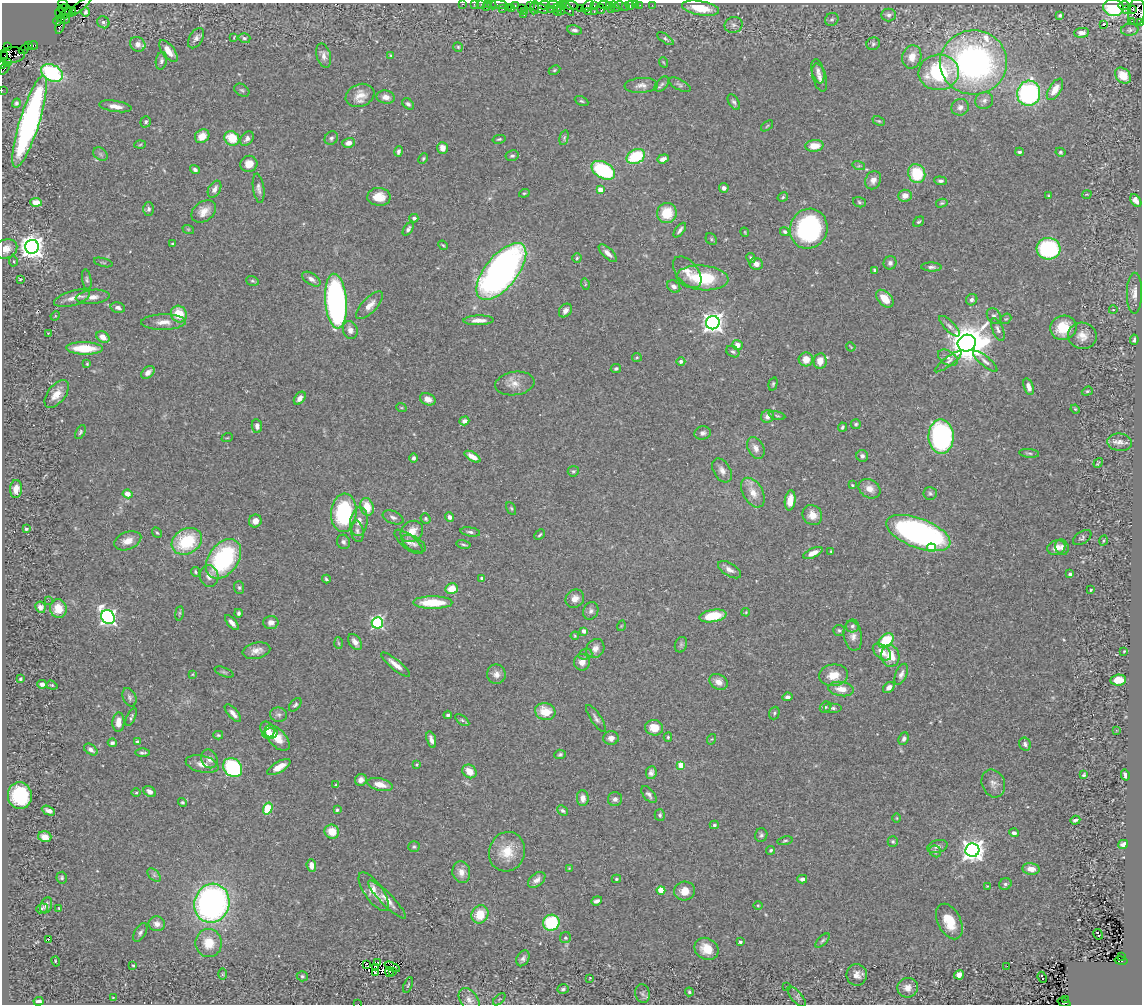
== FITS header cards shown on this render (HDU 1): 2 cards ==
NAXIS1  =                 1140
NAXIS2  =                 1002

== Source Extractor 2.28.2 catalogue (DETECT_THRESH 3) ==
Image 1140 x 1002 px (HDU 1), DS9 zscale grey, 1 PNG px = 1 image px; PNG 1144 x 1006 px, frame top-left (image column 1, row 1002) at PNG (2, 3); each listed source drawn as its Kron ellipse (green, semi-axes under 4 px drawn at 4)
Background 0.596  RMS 0.033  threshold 0.0994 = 3 sigma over >= 5 px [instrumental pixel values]
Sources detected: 490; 2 with non-positive FLUX_AUTO (blend fragments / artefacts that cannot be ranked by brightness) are neither listed nor drawn; the other 488 listed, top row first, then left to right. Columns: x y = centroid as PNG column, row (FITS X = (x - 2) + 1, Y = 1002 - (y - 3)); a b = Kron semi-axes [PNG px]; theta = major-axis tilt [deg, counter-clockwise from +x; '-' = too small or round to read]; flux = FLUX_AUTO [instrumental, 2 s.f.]
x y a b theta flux
63 4 5 3 - 41
463 4 3 2 - 24
474 4 2 2 - 22
481 4 2 2 - 12
487 4 3 2 - 21
492 5 5 2 - 25
499 5 8 3 -5 52
515 5 3 2 - 32
544 5 6 2 6 66
553 5 5 2 - 120
563 5 3 2 - 33
571 5 8 3 -9 86
594 5 3 2 - 24
605 5 6 4 -15 61
610 5 2 2 - 28
630 5 4 3 - 59
635 5 2 2 - 7.9
640 5 2 2 - 17
652 5 3 2 - 6
80 6 15 4 40 49
530 6 4 2 - 36
587 6 7 4 45 130
615 6 6 3 -47 81
621 6 7 4 -21 42
1124 6 6 3 0 190
486 7 2 2 - 31
508 7 2 2 - 40
625 7 2 2 - 7.1
511 8 3 3 - 42
534 8 6 3 84 120
539 8 10 4 -16 210
557 8 4 3 - 120
580 8 2 2 - 24
700 8 18 7 -10 48
1113 8 10 8 -11 160
503 9 3 2 - 29
521 9 2 2 - 48
551 9 2 2 - 17
561 9 6 2 -86 57
568 9 8 3 -48 92
601 9 5 4 - 120
611 9 2 2 - 200
1133 9 3 3 - 140
65 10 8 5 -15 470
1127 10 3 2 - 18
524 11 3 2 - 30
557 11 5 3 - 130
86 12 4 3 - 4.9
588 12 4 3 - 56
594 12 3 2 - 96
1137 12 13 8 85 730
60 13 5 3 - 44
68 13 8 3 27 450
524 15 2 2 - 7.6
888 15 7 6 - 6.4
1060 15 4 4 - 4
63 19 6 4 -19 440
832 19 7 6 - 4.1
58 21 4 3 - 35
1132 21 2 2 - 14
103 22 6 5 - 5.3
1141 23 3 2 - 26
1104 24 3 3 - 63
60 25 9 3 75 89
734 25 9 8 - 8.6
574 30 7 4 -8 6.2
1130 30 8 6 6 5.3
1082 33 7 5 6 11
234 37 4 2 - 1.8
196 38 11 6 59 8.4
244 38 6 5 - 4.5
665 39 9 4 -35 4.9
138 44 8 7 - 11
873 44 7 6 - 5
28 45 3 3 - 22
33 45 4 3 - 27
7 47 3 3 - 73
458 47 5 4 - 2.9
24 49 6 3 41 29
168 51 13 6 -53 23
12 55 13 8 4 930
391 55 4 3 - 1.8
5 56 3 2 - 33
324 56 12 7 -76 12
912 57 12 9 76 26
161 61 9 5 80 6.2
8 62 3 3 - 270
663 62 5 3 - 1.9
973 62 34 32 -2 790
3 64 4 3 - 40
4 69 7 2 55 28
554 70 6 4 28 3.1
818 71 12 6 -76 8.9
939 72 20 18 5 200
52 73 11 8 -27 250
1123 76 9 7 -43 34
820 78 14 6 -74 11
662 84 9 5 48 5.2
641 85 17 7 3 13
680 85 12 5 -27 5.5
1055 89 12 6 58 28
2 90 2 2 - 12
242 90 8 5 -33 4.7
1029 93 12 11 - 390
360 95 15 11 22 26
386 97 9 6 -10 15
581 101 7 4 -26 3.6
984 101 9 8 - 10
734 102 8 5 -59 5.6
16 103 5 4 - 4.8
408 104 7 4 -40 5.4
115 106 16 5 -9 17
960 107 9 8 - 11
879 121 6 4 -23 3.2
30 122 48 10 73 700
146 122 6 5 - 4.3
767 126 7 3 38 2.7
202 136 8 6 38 26
232 138 8 6 -38 52
331 138 7 6 - 6
564 138 7 4 75 3.7
247 139 8 6 54 8
499 139 6 3 13 3
348 143 6 5 - 11
140 145 6 3 4 2.5
814 146 9 6 5 34
443 148 6 5 - 17
398 151 5 3 - 5.6
1019 152 4 3 - 4.5
1060 152 5 4 - 3.7
101 154 8 6 -37 6
512 156 7 5 10 5
636 157 10 7 25 110
423 158 6 4 63 3.1
663 159 6 4 20 9.4
249 164 8 8 - 22
859 166 6 4 -17 3.6
195 169 5 4 - 6
603 170 13 8 -28 170
917 174 10 8 -66 93
873 180 9 7 67 14
940 181 6 4 -5 6
259 188 14 5 -82 9
724 188 5 4 - 7.7
214 189 9 6 62 12
601 190 4 4 - 29
524 193 5 4 - 2.7
1087 194 5 3 - 1.8
905 196 6 6 - 16
1048 196 4 4 - 2.5
379 197 11 9 -2 33
783 197 5 4 - 3.3
1136 201 7 4 -55 16
36 202 6 4 -6 26
859 202 6 5 - 3.8
942 203 6 4 14 3.4
149 209 7 5 90 5.9
204 211 13 9 36 22
667 213 10 10 - 59
414 218 4 4 - 5.2
919 222 6 4 37 3.7
188 229 6 3 -18 2.5
408 229 7 4 55 5.6
809 229 20 18 66 320
680 230 8 3 52 6.4
745 232 5 3 - 2.1
785 232 5 4 - 4.3
711 239 6 5 - 3.7
172 244 3 3 - 2.8
443 245 5 4 - 2.8
32 247 7 7 - 2100
6 249 12 9 26 22
1049 249 12 11 - 250
608 253 11 5 -44 11
577 258 4 4 - 3.2
751 258 5 4 - 4.6
13 261 5 4 - 2.8
103 262 9 3 -15 2.8
890 263 7 6 - 6.9
756 264 7 6 - 13
931 267 10 4 -2 6.5
875 270 4 3 - 4.8
501 271 34 16 51 1100
687 272 18 10 -51 24
703 278 26 12 -5 110
20 279 3 2 - 2
311 279 10 5 -34 11
87 280 10 4 -81 5.2
252 281 6 5 - 3.7
585 284 6 3 -74 2.2
674 286 7 5 -39 8.8
1134 293 20 7 89 17
93 297 17 7 5 18
72 298 18 7 16 17
885 299 10 6 -48 32
972 300 6 5 - 7.3
336 301 27 11 -86 890
370 305 18 7 47 20
118 308 7 5 -13 6.9
1113 310 4 3 - 1.4
565 311 7 5 49 9.6
179 314 8 7 - 53
55 316 5 4 - 2.1
994 316 8 6 -56 7.9
1006 319 6 4 40 2.8
479 320 15 5 1 18
163 322 22 8 1 23
713 323 7 6 - 1400
949 326 13 5 -45 9.3
1063 328 13 12 - 63
998 329 12 5 -68 7.6
350 330 9 7 -72 12
48 333 2 2 - 1.2
1082 336 14 13 - 24
103 337 7 5 -34 20
1134 340 5 3 - 5.1
967 343 9 8 - 6000
737 345 5 5 - 18
851 347 5 3 - 1.9
84 348 18 6 -1 68
733 352 7 5 -31 5
637 357 5 4 - 2.6
948 358 11 7 -32 9.6
806 359 7 7 - 26
681 361 4 4 - 7.8
820 361 8 6 82 23
985 361 15 5 -40 9.3
948 362 16 4 37 9.5
87 364 4 4 - 2.4
616 368 5 4 - 4.2
148 372 8 5 41 10
515 383 20 11 8 23
773 384 7 4 75 3.5
1029 387 9 4 -72 15
1087 391 6 4 20 3
57 394 16 9 52 27
300 398 7 5 52 12
428 399 8 6 -21 18
401 407 5 3 - 2.1
1075 409 4 4 - 2.6
768 416 7 6 - 13
777 416 8 3 -11 3.2
464 421 5 4 - 7.3
856 424 5 5 - 3.6
257 426 7 5 -82 9.1
842 427 4 3 - 3.6
80 432 7 4 62 4
703 433 8 6 8 8.5
941 437 17 12 -89 390
227 438 6 3 18 2.6
1120 442 12 8 -6 13
756 448 11 7 -63 16
1029 453 10 3 -6 3.9
862 456 6 5 - 7.6
472 457 9 4 -31 18
414 458 5 4 - 5.6
1098 463 5 2 - 2.8
722 470 13 8 -59 14
573 471 5 5 - 3.5
852 485 4 3 - 2.1
16 489 9 6 87 22
869 489 11 9 -32 20
753 493 16 9 -60 29
930 493 7 6 - 4.9
128 494 5 4 - 21
790 500 10 5 83 23
367 507 9 6 -71 42
511 508 7 4 -62 3.1
344 513 19 12 85 210
812 515 10 9 - 24
393 517 11 6 -22 7.9
450 517 5 4 - 8.3
426 519 5 4 - 3.9
255 521 6 6 - 16
359 522 14 8 83 20
26 529 3 3 - 3.6
357 531 11 6 -78 9.4
412 531 12 10 38 30
470 532 10 4 -9 6.2
157 533 5 3 - 2.7
918 533 34 14 -21 720
540 535 6 3 45 2.9
1082 538 10 6 33 5.2
128 541 14 8 21 21
187 541 16 12 30 120
1103 541 5 2 - 1.7
343 542 7 6 - 6.3
409 542 17 7 -39 13
414 544 13 7 -29 10
463 544 7 3 -12 3.4
1056 547 9 7 21 16
1062 547 8 6 -64 8.4
931 548 4 4 - 51
831 551 3 3 - 2
813 553 10 4 25 19
223 559 22 15 54 260
729 570 13 6 -32 11
195 572 5 3 - 3.6
1070 574 4 3 - 4.1
209 576 11 9 -79 15
482 578 4 3 - 4.4
326 579 4 3 - 3.4
239 588 6 5 - 4.2
452 589 6 5 - 37
1091 590 3 2 - 2.2
575 599 10 8 41 16
48 600 4 4 - 3
433 602 20 6 0 69
40 607 6 5 - 10
58 609 9 8 - 37
591 611 9 7 64 7.6
746 612 4 3 - 2
179 613 7 3 82 3.5
238 613 4 3 - 5.7
713 616 14 6 9 73
108 617 7 6 - 770
271 622 7 6 - 11
232 623 9 4 -48 11
377 623 6 5 - 340
621 626 5 3 - 1.9
852 626 6 6 - 6.2
839 630 6 5 - 4.1
584 631 4 3 - 22
575 636 4 3 - 2.4
853 636 15 9 -80 16
886 641 8 6 44 110
355 642 9 6 -54 14
338 643 6 4 -87 2.8
681 645 8 6 70 5.1
595 648 10 8 52 16
256 651 14 8 13 17
1124 651 3 2 - 1.5
882 652 10 6 -39 24
585 654 7 5 18 4.6
890 656 11 9 -79 40
582 662 8 8 - 16
395 665 18 5 -39 20
224 672 10 4 -20 3.7
193 674 4 2 - 1.7
496 674 10 9 - 13
901 674 11 5 68 9.3
834 675 14 11 6 37
20 679 3 3 - 4.4
1118 680 8 5 8 40
718 682 9 7 -30 19
42 684 5 4 - 6.7
52 685 6 4 -20 3
889 687 6 5 - 13
841 689 13 7 -8 26
129 697 10 6 -66 6.9
787 697 5 4 - 7.8
295 705 8 5 50 5.1
826 707 6 5 - 3.9
833 708 9 5 0 5.6
545 712 10 8 -15 43
233 713 11 5 -48 13
774 713 6 5 - 4.4
278 715 8 7 - 7.6
448 715 4 3 - 4.1
131 717 10 4 64 4.7
596 718 16 5 -56 8.2
462 720 8 4 -36 4.2
118 722 10 6 87 20
654 728 9 7 -14 33
267 729 8 6 -54 20
1116 730 3 3 - 2.2
270 733 7 5 13 14
218 735 5 4 - 2.9
668 737 4 4 - 3.2
277 738 15 8 -46 33
611 738 8 6 8 13
712 739 5 3 - 2.1
904 739 6 5 - 5.7
431 740 8 4 -73 11
138 742 4 3 - 8
112 743 4 3 - 4.9
1025 744 7 5 -61 6
91 750 7 5 -35 7.6
143 753 7 3 0 4.9
560 754 5 5 - 4.1
209 759 9 8 - 13
202 764 16 8 -14 21
417 764 4 3 - 2.1
681 765 4 4 - 56
233 767 10 8 -48 260
279 767 13 5 31 27
469 771 7 6 - 25
651 773 6 5 - 7.9
1084 775 4 3 - 3.5
1125 775 5 3 - 7.5
361 780 6 5 - 10
993 783 14 11 -66 16
335 785 4 3 - 1.8
380 785 13 6 -13 25
136 792 5 3 - 2.5
150 792 7 5 -34 11
649 795 10 5 -51 6.9
20 796 13 12 - 170
583 798 8 6 -88 14
615 799 7 7 - 8.1
182 802 4 4 - 3.7
268 808 6 4 73 100
337 810 3 3 - 3.3
48 811 7 4 -25 9
562 811 6 4 -42 5.2
660 815 6 5 - 4.7
897 818 5 3 - 1.9
1075 820 5 3 - 5.9
714 825 4 3 - 3.9
332 832 7 7 - 37
1014 833 5 4 - 7.3
761 835 7 6 - 5.4
45 837 6 5 - 21
785 841 8 4 11 3.6
893 842 5 5 - 4
1123 844 5 4 - 6.7
414 847 5 5 - 3.7
937 847 10 6 16 8.9
771 850 4 4 - 3.6
972 850 7 6 - 1700
935 851 6 5 - 4.4
507 852 20 18 71 57
311 865 6 5 - 16
569 868 4 3 - 1.6
1031 869 9 5 -6 18
461 872 11 9 -76 18
154 875 8 5 -46 6
62 878 6 5 - 3.8
616 879 4 3 - 3.1
802 879 5 4 - 7.2
537 880 10 6 37 13
1005 884 6 5 - 5.3
988 886 4 3 - 1.8
661 890 4 4 - 58
684 891 10 9 - 27
374 892 23 9 -55 30
387 900 26 6 -45 21
597 901 5 3 - 6.8
212 903 19 17 73 810
46 905 8 5 69 8.1
758 905 5 3 - 2.1
42 908 6 4 23 3.1
59 908 3 2 - 2.1
480 914 9 8 - 50
949 922 19 11 -63 54
551 923 8 8 - 140
157 924 8 7 - 12
140 932 10 5 59 6.6
1098 934 5 3 - 84
565 938 6 5 - 3.9
48 940 3 2 - 27
823 940 9 4 45 4.5
740 942 3 3 - 4.9
209 943 14 13 - 47
706 949 12 10 -31 38
1122 956 3 2 - 94
523 958 8 6 60 7.8
1121 961 6 4 -10 270
56 962 5 2 - 2.8
377 963 3 2 - 2.2
366 964 3 2 - 2.1
133 965 3 2 - 2.4
1007 966 2 2 - 3.5
375 967 3 3 - 3.4
392 967 8 3 -24 1.4
393 971 2 2 - 63
389 972 5 3 - 2.6
375 973 4 2 - 2
222 974 6 4 -90 2.9
857 975 11 10 - 17
959 975 5 4 - 20
302 976 5 5 - 3.9
1042 977 5 3 - 67
590 978 3 2 - 1.4
408 985 8 3 69 3.1
787 987 3 3 - 1.7
908 988 10 10 - 21
563 989 6 4 18 4
689 992 4 4 - 3.4
643 994 9 7 -77 7
797 997 12 5 -49 7.9
113 998 4 3 - 1.9
499 999 7 3 45 2
1066 999 3 2 - 56
469 1000 13 8 -53 13
39 1001 5 3 - 7.3
1064 1002 7 3 -19 120
358 1004 2 2 - 23
At the frame edge (FLAGS 8, measured only in part): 14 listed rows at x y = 63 4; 463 4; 474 4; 481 4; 487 4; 492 5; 499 5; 1137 12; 1141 23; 3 64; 2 90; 6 249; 1064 1002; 358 1004
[2 non-positive-flux detections neither listed nor drawn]